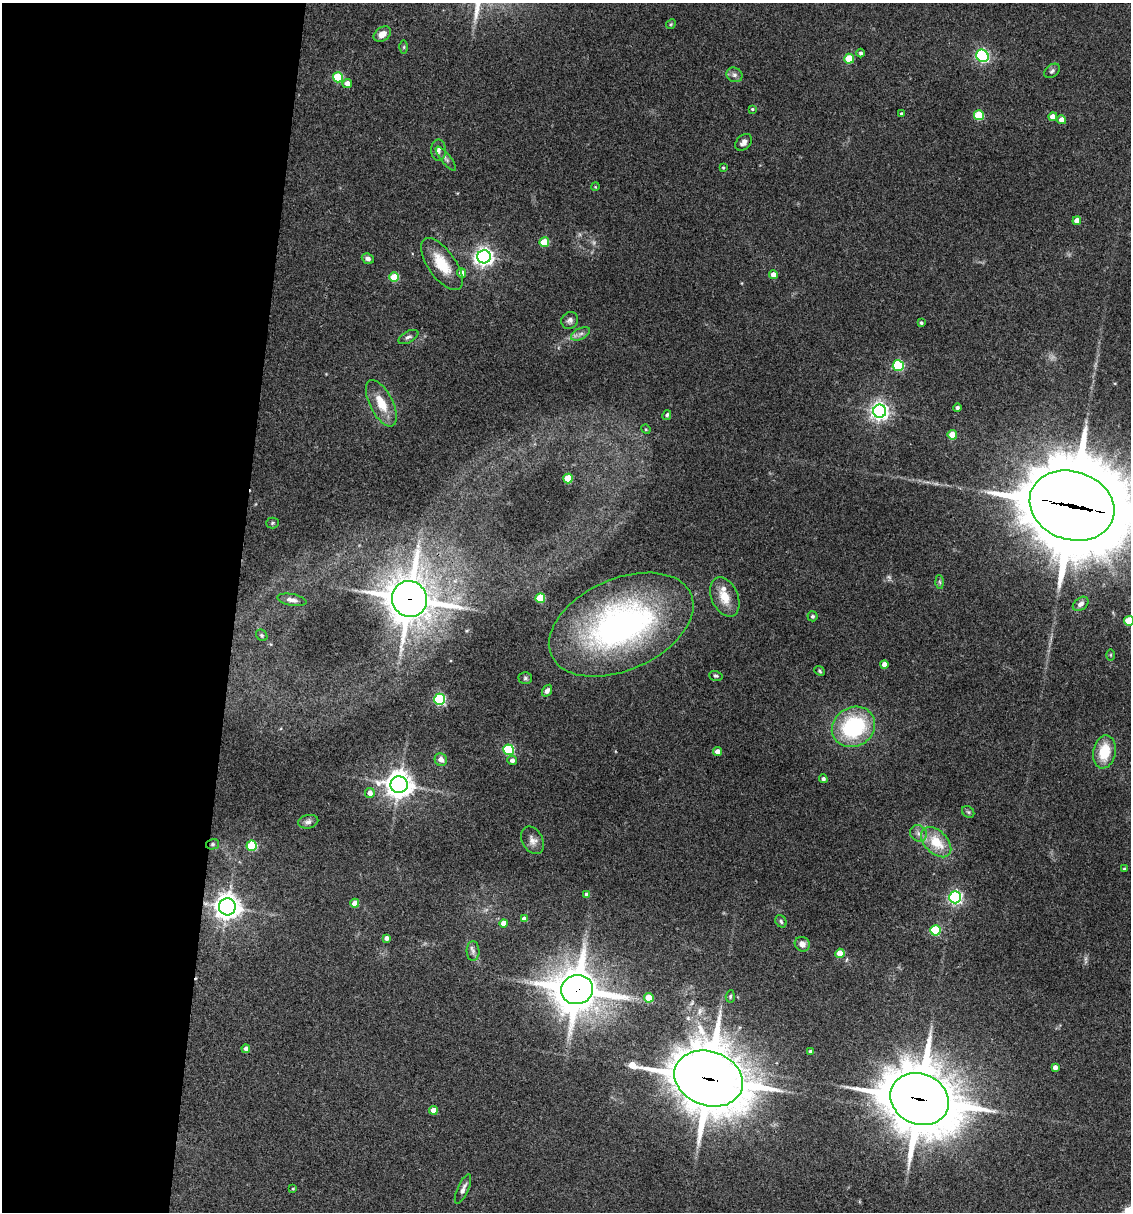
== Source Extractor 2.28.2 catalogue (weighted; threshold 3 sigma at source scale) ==
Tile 5 of 4 x 4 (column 1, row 2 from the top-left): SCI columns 234-1362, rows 2423-3632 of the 4864 x 4846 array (HDU 1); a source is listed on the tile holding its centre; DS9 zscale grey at full resolution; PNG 1133 x 1214 px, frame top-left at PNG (2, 3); each listed source drawn as its Kron ellipse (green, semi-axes under 4 px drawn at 4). Shown black and unused: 21% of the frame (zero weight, under 3 of 4 exposures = <1% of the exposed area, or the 3 px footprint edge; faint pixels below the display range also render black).
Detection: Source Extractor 2.28.2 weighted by HDU 2 'WHT'; one run over the whole footprint, this tile lists its part. Background 0.127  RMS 0.0075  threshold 0.0338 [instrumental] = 3 sigma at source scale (4.5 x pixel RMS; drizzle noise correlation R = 1.50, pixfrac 1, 0.05/0.05 arcsec/px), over >= 5 px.
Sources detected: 105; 4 too faint to see at this stretch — neither listed nor drawn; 2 inside a brighter listed object's ellipse — not listed separately; the other 99 listed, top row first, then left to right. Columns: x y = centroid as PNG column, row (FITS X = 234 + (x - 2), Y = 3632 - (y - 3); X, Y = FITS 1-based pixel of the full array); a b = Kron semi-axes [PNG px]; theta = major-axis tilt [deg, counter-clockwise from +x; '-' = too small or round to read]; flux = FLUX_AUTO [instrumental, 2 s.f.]
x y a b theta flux
671 24 5 4 - 0.87
382 34 9 6 36 6
404 47 6 4 89 0.88
861 53 4 4 - 1.6
982 56 6 6 - 150
849 59 5 5 - 26
1052 71 9 6 38 2
734 75 8 7 - 2.7
338 77 5 5 - 38
347 83 5 4 - 6.1
752 109 4 3 - 0.96
901 114 3 3 - 1.3
979 115 5 5 - 36
1053 117 4 4 - 5.8
1062 120 4 4 - 6.6
744 142 9 7 46 3.3
438 150 11 7 90 3.1
446 159 15 4 -51 2.4
723 168 4 3 - 0.97
595 187 4 3 - 0.63
1077 221 4 4 - 6.4
544 242 5 5 - 25
484 257 7 6 - 380
368 259 6 5 - 2.5
442 264 30 13 -55 22
462 273 5 4 - 5.8
773 275 4 4 - 5.8
394 277 5 5 - 22
570 320 9 8 - 2.9
921 323 4 4 - 1.4
581 334 10 5 26 2.9
408 337 11 5 27 2.3
898 366 5 5 - 72
381 403 25 11 -63 16
957 408 4 4 - 2.1
880 411 6 6 - 340
667 415 5 4 - 1.7
646 429 5 4 - 0.89
952 435 5 4 - 16
568 478 5 4 - 23
1072 506 43 34 -18 12000
272 523 6 5 - 1.3
940 582 7 4 -87 1.3
725 597 21 13 -66 14
540 598 5 5 - 36
409 599 18 17 - 2100
292 600 15 5 -11 3.9
1081 604 9 6 39 3
812 616 5 5 - 1.4
1129 621 5 5 - 21
621 625 76 45 24 230
262 635 6 5 - 1.2
1111 655 6 4 -90 0.97
884 664 4 4 - 6.2
820 671 6 4 -42 1.1
716 676 7 5 -17 1.3
525 678 7 5 1 1.5
547 691 6 4 56 2.8
439 699 5 5 - 110
853 727 22 19 30 74
508 750 5 5 - 67
717 751 4 4 - 4.9
1104 752 16 11 79 22
441 760 6 6 - 5
512 760 5 4 - 3
823 779 4 4 - 2.1
399 785 9 8 - 870
370 793 5 5 - 5.3
968 812 7 5 -45 1.3
308 822 10 7 11 2.8
918 833 9 8 - 3.4
532 840 15 10 -62 5.2
936 842 18 11 -45 20
213 844 6 5 - 1.7
252 846 5 5 - 49
1124 869 3 3 - 0.88
587 895 4 4 - 3.3
955 897 6 6 - 180
355 903 4 4 - 8.9
227 907 8 8 - 690
524 919 4 4 - 3.8
781 921 6 5 - 1.6
504 923 4 4 - 8.1
935 930 5 5 - 52
386 938 4 4 - 2.9
802 944 8 7 - 4
473 951 10 6 -90 2.8
840 953 4 4 - 17
577 990 16 14 14 2800
730 996 6 4 86 1.2
649 998 5 5 - 17
246 1049 4 4 - 3
811 1051 4 3 - 2.1
1055 1067 4 4 - 4
709 1079 35 27 -20 4100
920 1099 30 25 -25 4900
433 1110 4 4 - 7.4
293 1189 3 3 - 0.74
463 1189 16 5 66 3.7
Overlapping masked pixels (flux is a lower limit): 6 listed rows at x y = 1072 506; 409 599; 213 844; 577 990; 709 1079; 920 1099
Isophote crosses this tile's border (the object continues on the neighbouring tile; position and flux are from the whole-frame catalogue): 2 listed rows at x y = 1072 506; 1129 621